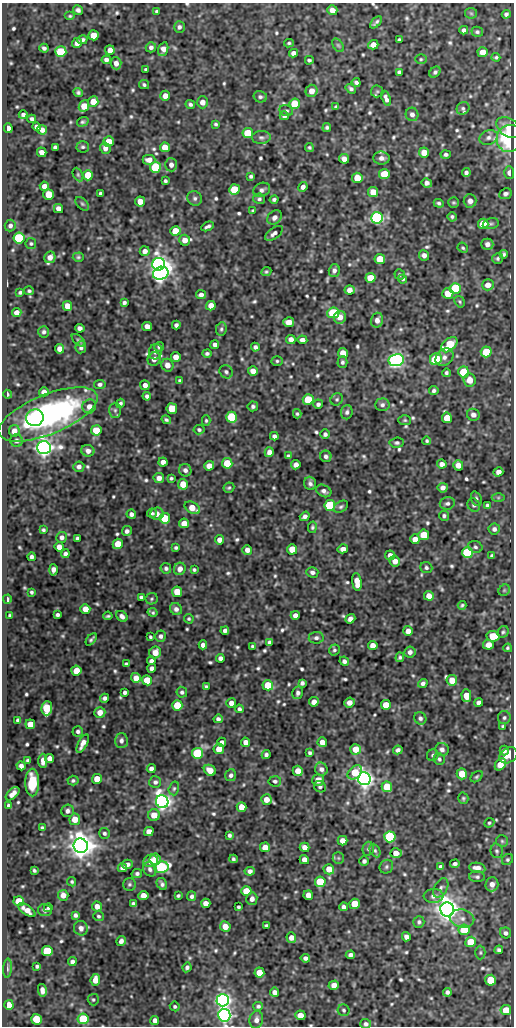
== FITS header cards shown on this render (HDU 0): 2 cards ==
NAXIS1  =                  512
NAXIS2  =                 1024

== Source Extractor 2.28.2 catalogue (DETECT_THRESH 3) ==
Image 512 x 1024 px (HDU 0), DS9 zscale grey, 1 PNG px = 1 image px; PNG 516 x 1028 px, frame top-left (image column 1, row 1024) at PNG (2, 3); each listed source drawn as its Kron ellipse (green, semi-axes under 4 px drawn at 4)
Background 92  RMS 0.63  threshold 1.89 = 3 sigma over >= 5 px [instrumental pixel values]
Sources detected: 684; of the 684, the 500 brightest by FLUX_AUTO listed and drawn (184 fainter detections omitted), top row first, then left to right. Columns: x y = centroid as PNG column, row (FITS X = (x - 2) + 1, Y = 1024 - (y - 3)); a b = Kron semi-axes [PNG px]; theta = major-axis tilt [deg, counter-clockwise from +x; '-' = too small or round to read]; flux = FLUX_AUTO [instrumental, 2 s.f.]
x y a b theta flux
78 10 5 4 - 120
332 10 5 5 - 310
157 12 4 3 - 90
471 13 6 5 - 70
506 14 4 4 - 110
70 16 5 4 - 66
376 22 7 3 47 90
179 27 5 5 - 120
464 30 4 4 - 140
477 32 6 5 - 90
94 35 5 5 - 680
82 40 5 4 - 110
399 40 4 3 - 85
77 43 5 4 - 230
289 43 5 3 - 72
338 45 7 5 -54 75
373 45 5 4 - 360
151 47 5 5 - 150
44 48 4 4 - 110
163 49 7 5 72 260
110 50 5 4 - 260
61 52 5 5 - 2000
483 52 5 5 - 440
293 53 4 4 - 220
496 57 4 3 - 65
421 59 6 5 - 68
106 60 4 4 - 170
309 60 4 3 - 81
116 63 6 5 - 210
146 69 4 3 - 78
399 72 4 4 - 110
435 72 6 4 44 100
356 83 4 4 - 110
144 85 5 4 - 75
351 89 5 4 - 110
311 91 6 6 - 360
377 91 6 6 - 78
78 92 5 4 - 91
165 96 5 5 - 290
260 97 7 5 -14 110
386 98 8 4 -70 180
93 102 5 5 - 720
202 102 6 5 - 290
190 104 5 4 - 98
295 104 5 5 - 1500
84 106 6 5 - 580
336 107 4 3 - 74
463 108 7 6 - 100
286 111 7 5 -13 100
412 114 7 6 - 180
23 115 4 4 - 120
284 116 4 4 - 120
32 119 4 4 - 130
83 122 6 4 15 87
216 124 4 3 - 71
36 127 4 4 - 160
327 127 4 4 - 79
509 127 13 9 -35 400
8 128 5 4 - 660
42 130 5 4 - 270
248 133 5 5 - 1400
261 137 9 6 3 120
489 137 9 7 23 180
509 138 14 12 69 2800
108 142 5 5 - 900
55 147 4 4 - 110
83 147 6 6 - 88
165 147 5 5 - 570
309 147 4 4 - 67
105 148 6 5 - 210
42 152 5 4 - 250
424 152 5 5 - 710
446 154 5 4 - 100
381 158 8 6 -6 210
344 159 5 4 - 270
149 160 6 5 - 260
171 165 6 6 - 200
155 167 5 5 - 2800
466 173 4 4 - 130
509 173 6 5 - 210
78 174 7 4 -64 70
384 174 5 5 - 1300
88 175 5 5 - 1300
251 176 4 3 - 85
357 178 5 5 - 920
165 181 4 3 - 78
427 183 5 4 - 170
44 186 5 4 - 310
303 187 5 4 - 180
234 189 5 5 - 1500
262 190 9 6 28 150
373 192 5 5 - 510
100 193 3 3 - 83
49 194 5 5 - 1000
505 194 6 5 - 140
195 198 7 7 - 130
259 199 6 5 - 96
274 200 4 4 - 93
140 201 5 5 - 370
470 201 6 6 - 240
454 202 5 5 - 67
439 203 5 4 - 83
82 204 8 5 -44 84
58 209 4 4 - 260
253 210 4 3 - 65
274 217 8 6 44 200
452 217 5 4 - 96
377 218 6 5 - 8200
483 224 5 5 - 790
491 224 8 5 14 92
10 226 6 5 - 150
208 226 7 3 24 120
175 231 5 5 - 850
274 233 10 5 36 170
19 238 5 5 - 3800
185 240 5 5 - 310
31 244 5 5 - 69
487 244 6 5 - 210
463 248 5 4 - 70
145 251 5 5 - 230
504 254 4 3 - 83
424 255 5 5 - 200
50 257 6 5 - 280
78 257 5 4 - 69
498 258 6 5 - 80
380 259 5 5 - 970
159 264 6 6 - 24000
334 270 6 5 - 150
266 272 5 4 - 73
161 273 8 6 22 17000
400 275 5 5 - 71
370 278 5 5 - 920
403 279 4 4 - 66
488 285 6 5 - 370
455 288 5 5 - 2900
349 290 5 4 - 270
29 291 5 4 - 80
20 292 4 3 - 81
448 293 5 5 - 690
201 295 5 4 - 180
124 302 4 3 - 100
460 302 6 5 - 67
67 306 5 4 - 420
211 306 5 4 - 380
17 312 5 4 - 260
333 313 6 5 - 3100
340 317 6 6 - 310
377 320 7 6 - 230
289 322 5 5 - 430
176 325 4 4 - 120
147 326 5 4 - 280
80 328 5 4 - 180
221 329 7 5 78 91
44 332 5 5 - 110
291 339 5 4 - 240
78 340 8 4 -42 70
302 340 5 4 - 200
215 345 4 4 - 190
449 345 9 6 41 1400
81 347 6 5 - 140
159 347 5 4 - 93
255 347 4 4 - 120
60 349 5 4 - 330
155 352 8 6 74 200
486 352 5 5 - 1300
343 353 5 5 - 610
207 354 4 4 - 93
176 357 5 4 - 320
444 357 10 8 43 220
154 359 7 6 - 230
436 359 6 5 - 2200
396 360 7 6 - 13000
277 361 5 5 - 78
342 362 6 5 - 100
167 365 6 6 - 260
253 371 5 4 - 300
226 372 7 6 - 110
464 372 5 5 - 1600
446 373 4 3 - 86
470 380 6 6 - 470
180 381 4 3 - 86
100 384 6 4 7 110
145 385 5 5 - 200
434 390 5 4 - 110
44 392 5 4 - 270
7 394 4 3 - 87
147 396 4 4 - 120
337 399 6 5 - 78
308 400 5 5 - 2000
120 403 5 4 - 95
318 404 5 4 - 120
382 405 7 6 - 130
89 406 7 6 - 300
253 406 5 5 - 100
172 409 5 5 - 1000
115 410 7 6 - 110
347 412 7 6 - 110
48 414 53 20 22 9700
297 414 5 4 - 65
473 415 6 6 - 190
231 417 5 5 - 2400
35 418 9 8 - 900
447 418 5 5 - 720
166 420 5 4 - 85
405 420 6 5 - 65
206 421 5 4 - 65
96 430 5 5 - 950
199 430 5 5 - 89
14 431 6 5 - 300
325 434 5 5 - 120
274 436 4 4 - 130
17 441 6 6 - 120
427 441 4 3 - 71
397 443 7 5 5 96
44 448 7 6 - 28000
88 451 6 6 - 210
269 452 5 4 - 260
288 456 4 4 - 88
326 456 6 5 - 130
163 462 4 4 - 220
227 463 5 5 - 1300
442 464 5 4 - 220
296 465 5 4 - 230
458 465 5 5 - 330
209 466 5 4 - 360
79 467 5 5 - 170
185 470 6 6 - 170
498 472 5 4 - 220
159 478 5 5 - 230
171 478 4 3 - 73
310 483 7 5 -71 130
183 484 5 5 - 580
229 488 5 5 - 74
443 488 5 5 - 180
324 491 8 6 -27 160
498 498 6 4 0 66
476 499 7 5 -69 96
447 503 7 6 - 120
330 505 5 5 - 3600
474 505 7 6 - 110
487 505 4 4 - 110
341 507 8 5 31 100
192 508 8 5 -31 620
152 513 5 4 - 88
131 514 5 4 - 150
157 514 7 6 - 290
305 516 5 4 - 150
444 516 5 5 - 89
165 518 5 5 - 1100
184 523 5 5 - 350
312 527 5 4 - 78
494 529 5 5 - 140
43 530 3 3 - 71
127 531 5 4 - 140
424 535 5 5 - 780
62 537 5 5 - 180
77 538 4 4 - 110
415 539 5 5 - 410
219 540 5 4 - 210
118 544 5 5 - 650
59 547 5 4 - 290
475 547 7 6 - 100
176 548 3 3 - 75
292 549 5 5 - 830
343 549 5 4 - 230
247 550 5 4 - 230
467 553 5 5 - 4900
65 554 4 4 - 130
390 555 5 5 - 230
492 556 4 3 - 88
31 557 4 3 - 130
395 561 5 5 - 350
166 568 5 5 - 110
426 568 6 5 - 94
180 569 6 5 - 260
53 570 6 4 -88 210
194 570 4 3 - 68
312 572 6 5 - 150
357 582 9 4 -83 530
504 590 6 5 - 66
31 592 4 3 - 77
177 592 5 5 - 770
429 596 5 4 - 380
141 597 4 3 - 84
7 599 5 3 - 180
152 599 6 5 - 72
462 605 4 3 - 66
85 609 5 5 - 450
176 609 6 5 - 170
152 612 5 3 - 71
10 615 4 4 - 69
57 615 4 3 - 100
295 615 4 4 - 200
108 616 4 3 - 70
122 616 6 5 - 170
189 619 5 4 - 73
350 619 5 4 - 230
225 631 4 4 - 130
408 631 5 5 - 270
503 632 6 5 - 77
160 636 6 5 - 130
493 636 6 5 - 800
150 637 4 3 - 65
316 638 7 6 - 130
91 639 7 3 52 80
269 642 4 4 - 110
203 645 4 4 - 190
373 645 5 4 - 320
488 645 5 5 - 340
252 646 4 3 - 71
508 648 4 3 - 68
334 650 5 5 - 77
155 652 6 5 - 430
410 652 5 5 - 170
400 657 5 4 - 86
220 658 4 4 - 150
151 661 4 4 - 150
344 661 5 4 - 130
126 664 4 3 - 67
152 668 4 4 - 180
76 671 5 5 - 770
136 678 5 5 - 390
147 680 5 5 - 1000
452 680 5 5 - 550
302 683 4 4 - 120
423 683 5 4 - 120
268 685 5 5 - 1400
206 687 4 3 - 75
125 692 4 4 - 110
182 692 5 5 - 96
298 693 6 5 - 130
466 696 6 5 - 570
105 698 4 4 - 130
314 702 5 4 - 280
479 702 4 4 - 150
231 703 5 4 - 240
349 703 5 4 - 280
177 705 5 5 - 1100
386 705 5 5 - 620
47 708 7 5 87 2100
239 709 4 4 - 96
100 712 5 5 - 350
420 718 6 6 - 120
504 718 6 6 - 100
218 719 4 4 - 130
18 720 4 4 - 93
30 724 5 5 - 670
503 726 4 4 - 70
78 731 5 5 - 110
121 741 7 6 - 170
222 742 4 4 - 130
246 742 5 4 - 310
322 742 5 4 - 290
83 743 10 4 62 280
219 749 5 5 - 480
355 749 5 5 - 570
442 749 7 6 - 160
398 750 5 4 - 130
504 751 5 4 - 130
197 753 5 5 - 3200
310 753 4 4 - 88
266 755 4 4 - 110
433 755 6 5 - 90
508 755 10 7 33 460
49 758 4 4 - 290
439 759 6 5 - 89
27 760 4 3 - 72
43 761 7 4 -90 250
500 764 6 5 - 550
21 766 4 4 - 160
151 768 4 4 - 170
321 769 7 6 - 170
210 770 6 5 - 370
298 771 5 5 - 420
355 772 8 6 41 1200
462 774 5 5 - 680
231 775 6 5 - 140
477 777 7 4 40 77
97 779 5 5 - 710
364 779 6 6 - 25000
73 780 5 5 - 88
318 780 6 5 - 390
275 781 6 5 - 100
32 782 14 7 -90 1000
155 782 6 6 - 110
320 787 6 5 - 97
387 787 5 5 - 1300
174 788 7 5 74 82
13 794 8 4 43 280
463 798 6 5 - 75
266 799 5 5 - 410
162 802 6 6 - 23000
8 806 4 4 - 98
241 807 5 5 - 610
67 811 6 6 - 150
154 815 6 6 - 510
75 819 5 5 - 470
489 823 5 4 - 70
42 828 3 3 - 65
149 832 5 4 - 350
104 833 5 5 - 95
229 835 4 3 - 100
390 837 5 5 - 4600
342 841 5 4 - 320
502 841 6 6 - 76
81 846 7 7 - 56000
265 847 5 5 - 410
305 847 5 4 - 270
368 849 7 5 76 88
375 851 7 5 -64 82
497 851 7 6 - 96
396 853 6 5 - 370
338 858 6 5 - 80
155 859 6 5 - 510
233 859 4 3 - 84
304 860 4 4 - 300
507 860 6 5 - 74
151 861 7 6 - 450
364 861 5 4 - 99
127 864 5 4 - 120
455 864 5 3 - 110
161 867 7 6 - 5600
386 867 7 6 - 86
441 867 4 4 - 120
122 868 4 4 - 180
477 868 8 5 -10 290
150 869 8 6 -53 150
329 869 5 5 - 460
34 871 4 3 - 74
250 871 5 4 - 170
137 874 5 4 - 100
477 877 8 5 -2 99
72 882 5 4 - 66
320 882 5 5 - 2200
129 884 6 6 - 92
162 884 6 5 - 120
492 884 7 6 - 240
441 888 10 6 60 140
246 891 5 5 - 800
63 895 5 5 - 290
143 895 5 4 - 350
308 895 5 4 - 330
178 896 4 3 - 71
192 896 5 4 - 110
434 896 10 7 4 190
252 899 6 5 - 190
19 901 5 5 - 960
206 903 5 4 - 290
133 904 4 3 - 89
355 904 5 5 - 1200
97 906 5 5 - 270
238 907 4 3 - 71
343 907 4 4 - 140
48 908 4 3 - 81
447 909 7 7 - 43000
27 910 10 4 -36 390
45 910 7 6 - 110
75 915 4 4 - 110
98 916 5 5 - 74
462 918 12 9 -12 360
419 922 6 5 - 95
225 926 5 5 - 430
266 926 4 3 - 100
81 928 7 7 - 200
464 930 5 5 - 1200
505 933 6 5 - 140
406 937 4 4 - 190
291 938 5 5 - 240
121 941 5 4 - 160
470 942 5 5 - 990
499 950 4 4 - 110
47 951 5 5 - 2000
480 952 7 5 89 67
350 955 5 4 - 150
305 958 5 4 - 140
72 962 4 4 - 160
37 966 4 3 - 73
187 967 5 4 - 110
8 968 10 4 86 100
259 973 5 5 - 620
95 980 6 4 84 420
490 980 5 5 - 1000
334 985 5 4 - 250
42 990 6 4 -78 190
274 992 4 4 - 190
447 992 4 4 - 110
93 1000 6 5 - 74
223 1000 6 6 - 18000
9 1005 5 4 - 500
175 1006 5 4 - 72
258 1006 5 4 - 96
344 1010 6 6 - 83
506 1010 5 5 - 650
224 1015 6 6 - 14000
300 1015 5 5 - 420
36 1019 5 5 - 1200
83 1019 5 5 - 2100
155 1020 4 4 - 190
256 1020 8 7 - 220
366 1024 5 5 - 120
At the frame edge (FLAGS 8, measured only in part): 1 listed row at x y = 366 1024
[184 fainter detections neither listed nor drawn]

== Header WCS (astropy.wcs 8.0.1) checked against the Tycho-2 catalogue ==
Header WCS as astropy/WCSLIB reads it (CRVAL/CRPIX/CD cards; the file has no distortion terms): RA---SIN/DEC--SIN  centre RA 10:25:54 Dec -45:46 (156.47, -45.76 deg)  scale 1 arcsec/px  FOV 8.5' x 17.1'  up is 0 deg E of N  parity normal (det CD < 0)
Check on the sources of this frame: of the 60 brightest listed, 4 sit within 2.0 arcsec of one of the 8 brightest Tycho-2 stars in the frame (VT <= 12.26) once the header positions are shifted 0.12 arcsec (0.12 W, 0.01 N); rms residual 0.80 arcsec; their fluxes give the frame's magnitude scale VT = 22.08 - 2.5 log10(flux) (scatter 0.21 mag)
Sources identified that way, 4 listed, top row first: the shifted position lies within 2.0 arcsec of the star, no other Tycho-2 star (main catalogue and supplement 1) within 4.0 arcsec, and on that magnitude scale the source's flux lands within +1.5 / -3 mag of the star's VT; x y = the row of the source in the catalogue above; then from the Tycho-2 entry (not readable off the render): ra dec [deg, ICRS J2000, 3 dp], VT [Tycho-2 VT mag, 2 dp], TYC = Tycho-2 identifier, HIP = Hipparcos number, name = IAU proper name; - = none
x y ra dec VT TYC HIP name
396 360 156.420 -45.720 11.94 8184-1762-1 - -
364 779 156.432 -45.836 12.26 8184-2064-1 - -
162 802 156.513 -45.843 10.89 8184-1746-1 - -
447 909 156.399 -45.873 10.36 8184-2290-1 - -